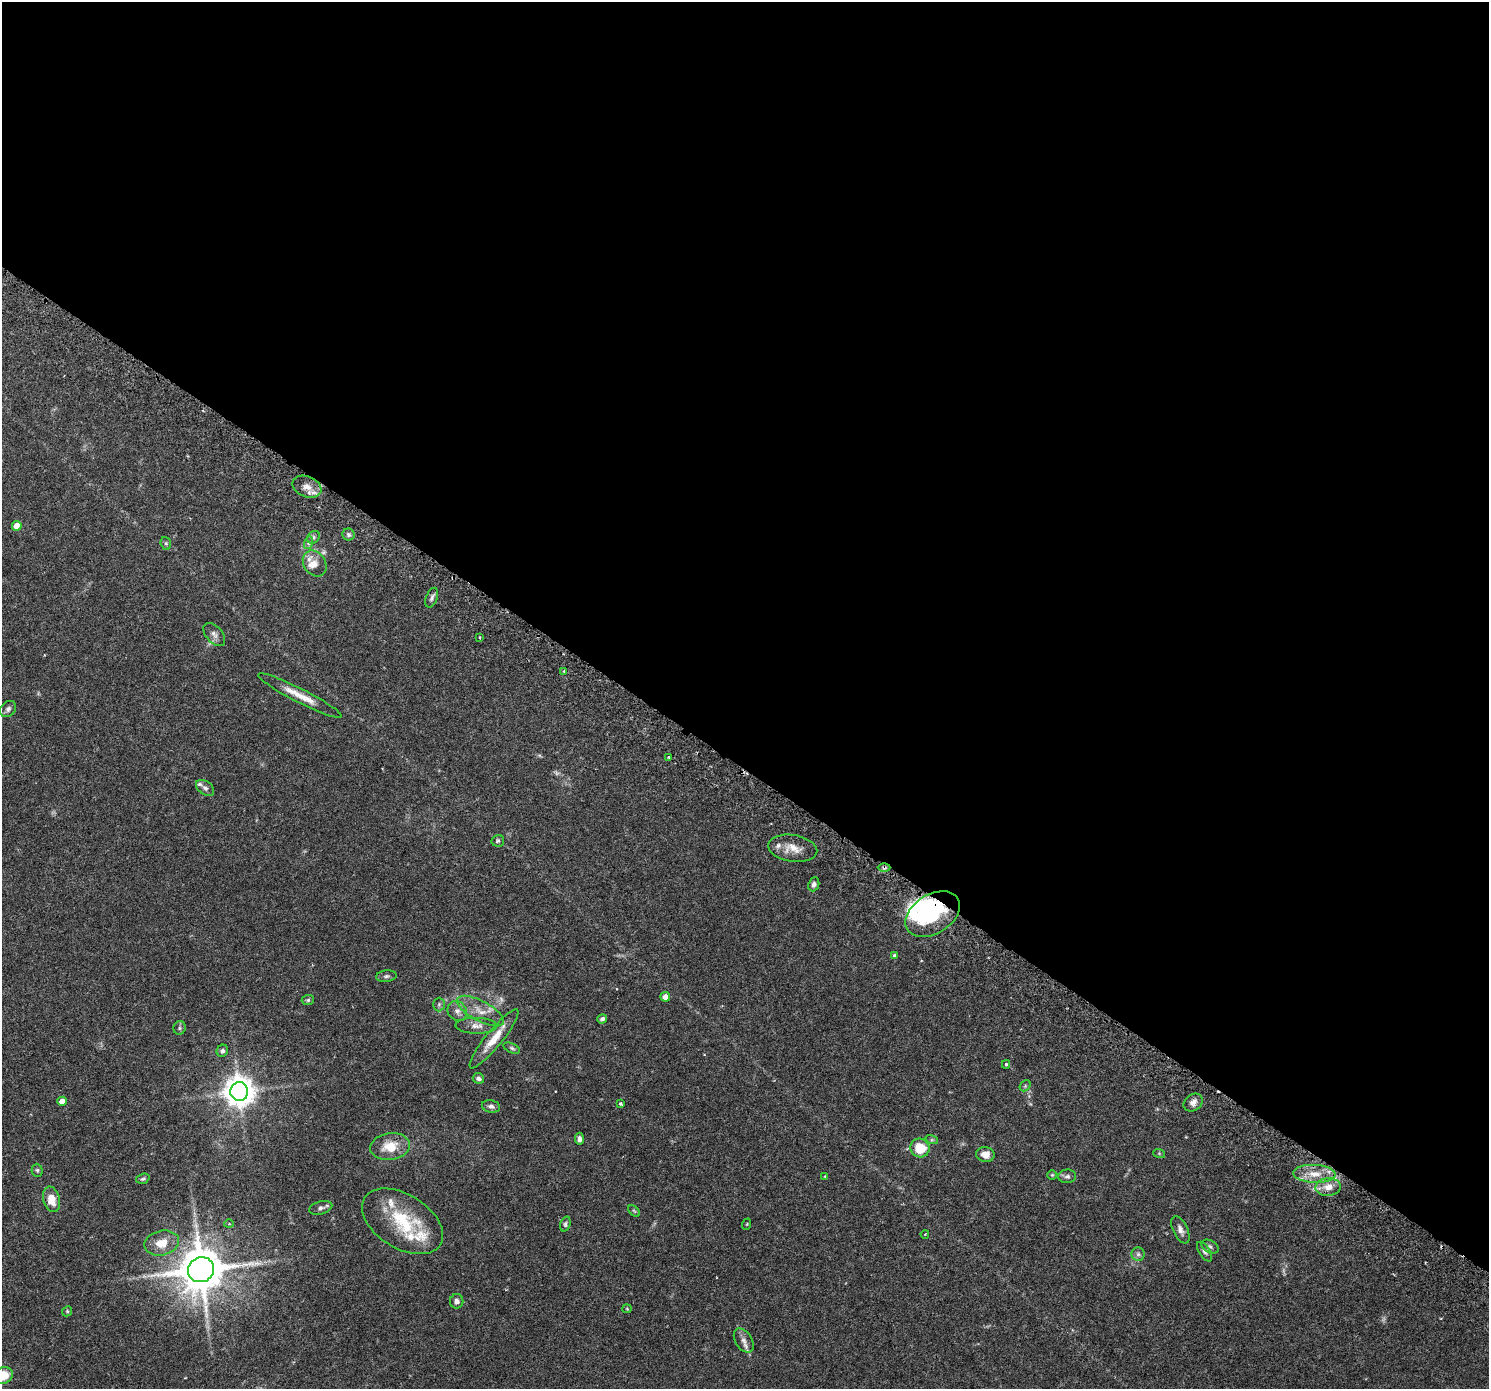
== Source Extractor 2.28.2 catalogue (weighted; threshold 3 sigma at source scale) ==
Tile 3 of 4 x 4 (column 3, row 1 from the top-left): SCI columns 3028-4514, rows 4416-5802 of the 6063 x 6119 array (HDU 1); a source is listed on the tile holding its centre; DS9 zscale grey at full resolution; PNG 1491 x 1391 px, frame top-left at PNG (2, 2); each listed source drawn as its Kron ellipse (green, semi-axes under 4 px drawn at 4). Shown black and unused: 55% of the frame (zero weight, under 3 of 6 exposures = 4% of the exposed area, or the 3 px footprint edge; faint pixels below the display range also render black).
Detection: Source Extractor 2.28.2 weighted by HDU 2 'WHT'; one run over the whole footprint, this tile lists its part. Background 0.0539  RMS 0.0027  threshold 0.0108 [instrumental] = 3 sigma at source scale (4.09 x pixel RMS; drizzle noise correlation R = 1.36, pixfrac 0.8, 0.0396/0.0396 arcsec/px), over >= 5 px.
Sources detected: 86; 2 too faint to see at this stretch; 1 inside a brighter object's white glare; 2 cosmic-ray / hot-pixel residue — neither listed nor drawn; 8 inside a brighter listed object's ellipse — not listed separately; the other 73 listed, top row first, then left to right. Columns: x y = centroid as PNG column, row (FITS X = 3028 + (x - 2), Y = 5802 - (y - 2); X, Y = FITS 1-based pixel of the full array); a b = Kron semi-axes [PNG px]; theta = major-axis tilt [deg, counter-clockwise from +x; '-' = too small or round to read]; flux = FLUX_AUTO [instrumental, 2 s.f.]
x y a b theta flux
307 487 15 10 -22 2.2
17 526 5 5 - 2.7
348 535 6 6 - 0.47
313 537 7 5 46 0.59
166 543 6 5 - 0.39
308 543 6 4 73 0.5
315 563 14 10 -55 1.9
432 598 10 5 69 0.69
214 634 13 8 -48 1.1
480 637 3 2 - 0.18
564 671 4 3 - 0.29
300 695 46 7 -27 3.8
8 709 9 7 47 0.75
669 757 4 3 - 0.26
205 788 10 6 -36 0.74
498 841 6 5 - 0.44
793 848 25 13 -9 3.3
884 868 6 4 0 0.46
814 884 7 5 68 0.77
933 914 30 19 31 14
894 955 4 4 - 0.28
386 976 10 5 6 0.58
665 997 5 4 - 1.4
308 1000 6 5 - 0.39
439 1004 7 5 89 0.47
457 1011 10 9 - 1.3
480 1011 26 10 -28 3.4
602 1019 5 4 - 0.52
476 1026 21 8 -1 1.7
180 1028 7 6 - 0.44
494 1039 37 8 51 4.5
512 1048 9 4 -25 0.46
222 1051 6 5 - 0.65
1006 1064 4 3 - 0.33
478 1078 6 5 - 0.72
1025 1086 6 4 47 0.35
239 1091 9 9 - 360
62 1101 4 4 - 2
1193 1102 10 8 38 1.2
620 1104 3 3 - 0.39
491 1106 9 6 -11 0.83
579 1139 6 4 -87 0.75
932 1140 6 4 -18 0.34
390 1147 20 13 9 4.8
920 1148 9 9 - 6.1
1159 1153 6 4 -19 0.21
985 1154 9 7 -6 2
37 1170 6 5 - 0.38
1314 1174 21 9 -3 3.4
1052 1175 4 4 - 0.28
825 1176 4 3 - 0.19
1067 1176 9 7 5 0.7
143 1179 7 5 18 0.43
1328 1187 12 9 5 2.2
52 1199 13 8 -75 3.3
321 1208 12 6 16 0.81
634 1211 7 4 -45 0.29
402 1221 44 27 -32 14
229 1224 4 4 - 0.26
565 1224 8 5 71 0.45
747 1224 6 3 71 0.2
1180 1230 15 7 -64 1.2
925 1234 4 2 - 0.16
162 1243 17 12 12 3.8
1210 1247 9 6 -29 0.56
1205 1252 11 5 -57 0.67
1138 1254 6 6 - 0.6
201 1270 13 12 - 1000
457 1301 7 6 - 0.94
627 1309 4 4 - 0.22
67 1311 5 4 - 0.3
744 1340 13 8 -57 1.3
3 1375 10 8 25 4.6
Overlapping masked pixels (flux is a lower limit): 2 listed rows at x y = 884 868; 933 914
Isophote crosses this tile's border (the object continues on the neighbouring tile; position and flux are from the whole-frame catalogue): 1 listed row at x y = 3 1375